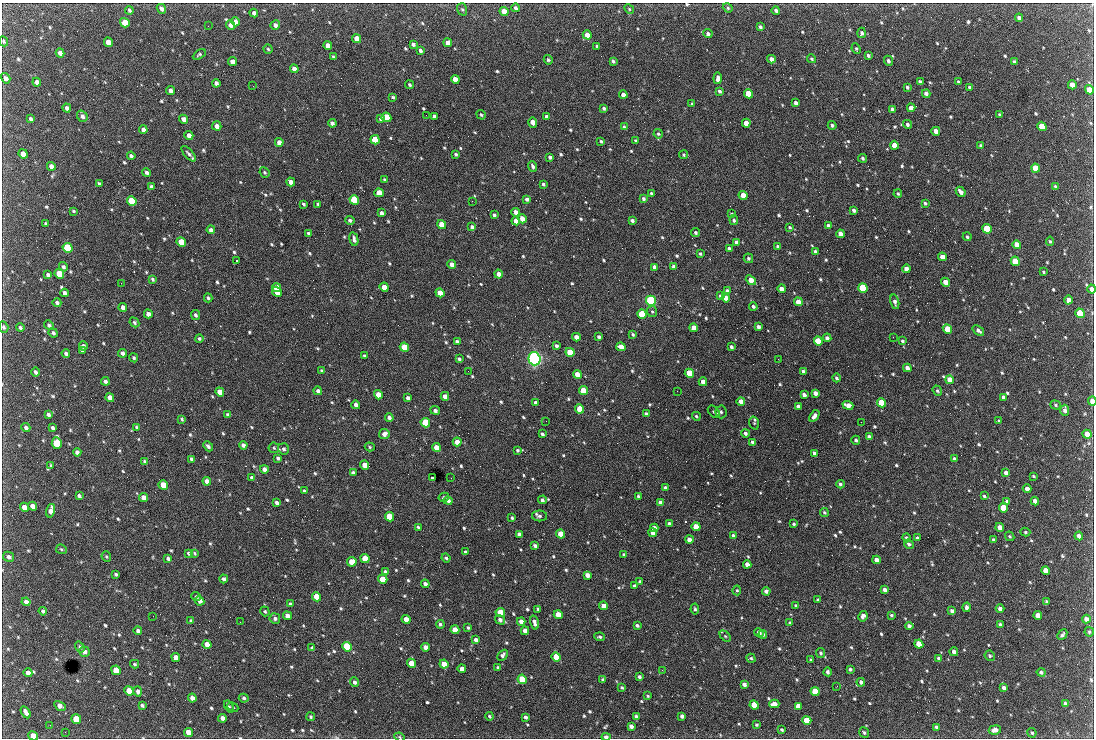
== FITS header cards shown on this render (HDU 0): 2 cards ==
NAXIS1  =                 1092 /fastest changing axis
NAXIS2  =                  736 /next to fastest changing axis

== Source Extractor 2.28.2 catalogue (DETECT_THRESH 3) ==
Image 1092 x 736 px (HDU 0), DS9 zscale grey, 1 PNG px = 1 image px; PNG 1096 x 740 px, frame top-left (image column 1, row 736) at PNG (2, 3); each listed source drawn as its Kron ellipse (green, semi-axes under 4 px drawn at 4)
Background 2700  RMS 47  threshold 142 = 3 sigma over >= 5 px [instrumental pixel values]
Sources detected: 804; of the 804, the 500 brightest by FLUX_AUTO listed and drawn (304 fainter detections omitted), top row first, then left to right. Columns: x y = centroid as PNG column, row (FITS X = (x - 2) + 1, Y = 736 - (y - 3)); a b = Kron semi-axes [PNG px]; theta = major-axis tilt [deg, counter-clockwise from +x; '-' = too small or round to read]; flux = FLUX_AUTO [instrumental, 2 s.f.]
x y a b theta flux
515 8 4 3 - 9.2e+03
728 8 5 4 - 5.4e+03
161 9 5 3 - 1.0e+04
462 9 6 5 - 5.4e+03
629 9 5 4 - 4.2e+03
129 10 4 3 - 6.7e+03
776 10 4 3 - 9.3e+03
504 11 4 4 - 3.8e+04
254 13 4 4 - 1.0e+04
1019 18 4 3 - 1.1e+04
236 22 4 4 - 1.8e+04
125 23 5 4 - 5.6e+04
230 25 5 4 - 1.1e+04
275 25 5 4 - 1.2e+04
208 26 2 2 - 4.9e+03
760 27 4 3 - 8.1e+03
862 33 5 4 - 7.8e+03
708 34 5 4 - 9.0e+03
587 35 4 4 - 2.8e+04
357 39 5 4 - 4.4e+04
3 41 5 4 - 5.4e+03
108 42 5 4 - 3.5e+04
448 43 4 4 - 3.0e+04
413 44 4 3 - 9.8e+03
328 45 4 4 - 2.3e+04
597 46 3 3 - 5.5e+03
268 49 4 4 - 4.2e+03
856 49 5 3 - 4.2e+03
420 50 4 3 - 9.4e+03
60 53 4 4 - 1.9e+04
199 54 7 4 30 4.8e+03
868 55 3 3 - 6.1e+03
333 57 3 2 - 4.3e+03
771 59 4 4 - 1.5e+04
812 59 4 3 - 5.1e+03
548 60 5 4 - 4.9e+03
613 61 3 3 - 6.0e+03
888 61 5 4 - 8.3e+03
1014 61 3 3 - 4.7e+03
233 62 4 4 - 2.4e+04
294 69 4 4 - 2.0e+04
5 78 6 4 -56 1.6e+04
718 78 6 4 84 1.3e+04
455 79 4 4 - 2.6e+04
37 82 4 4 - 1.6e+04
920 82 4 3 - 9.0e+03
958 82 4 3 - 6.5e+03
216 83 4 4 - 1.2e+04
410 85 4 3 - 5.5e+03
1072 85 4 4 - 3.5e+04
253 86 2 2 - 1.9e+04
907 87 4 3 - 6.1e+03
969 87 3 3 - 5.9e+03
1089 90 5 4 - 4.9e+04
171 91 4 4 - 1.8e+04
719 91 4 3 - 7.0e+03
749 94 5 4 - 1.3e+05
926 94 4 3 - 1.2e+04
623 95 4 4 - 1.6e+04
393 97 4 3 - 5.0e+03
796 103 4 4 - 1.2e+04
692 104 4 3 - 4.8e+03
67 108 4 4 - 9.9e+03
604 108 4 4 - 6.7e+03
911 108 4 4 - 2.2e+04
892 109 4 3 - 1.0e+04
426 115 2 2 - 1.1e+04
481 115 5 4 - 4.7e+03
1000 115 4 3 - 6.1e+03
82 116 6 5 - 1.2e+04
434 116 4 3 - 9.6e+03
386 117 5 4 - 1.4e+05
547 117 4 3 - 9.4e+03
381 118 4 3 - 9.6e+03
30 119 4 3 - 7.2e+03
184 119 4 4 - 1.7e+04
533 122 5 4 - 3.3e+04
332 123 4 4 - 1.1e+04
746 123 4 4 - 2.9e+04
908 124 4 4 - 6.7e+03
832 125 4 4 - 6.6e+03
217 126 5 4 - 1.7e+04
1042 126 5 4 - 9.0e+04
624 127 4 3 - 5.2e+03
143 130 4 4 - 1.5e+04
936 131 4 4 - 2.3e+04
658 134 5 4 - 5.6e+03
189 135 4 4 - 1.9e+04
375 140 5 4 - 1.3e+05
601 141 3 3 - 5.0e+03
636 141 4 3 - 4.5e+03
279 142 4 4 - 2.2e+04
894 145 4 4 - 4.9e+04
981 146 4 3 - 7.5e+03
23 154 5 4 - 2.9e+04
189 154 9 4 -47 9.4e+03
456 154 3 3 - 5.3e+03
684 155 4 4 - 4.4e+03
131 156 4 3 - 8.4e+03
550 157 4 3 - 7.2e+03
863 158 4 4 - 5.6e+03
51 166 4 4 - 1.7e+04
533 166 5 3 - 8.0e+03
1035 168 5 4 - 6.8e+04
265 172 5 4 - 5.1e+03
147 173 4 4 - 8.1e+03
384 180 4 3 - 6.0e+03
291 182 4 4 - 1.8e+04
99 184 4 3 - 8.1e+03
543 184 4 3 - 5.7e+03
1055 186 3 3 - 4.6e+03
151 187 4 3 - 1.1e+04
961 192 5 3 - 1.3e+04
379 193 5 4 - 4.9e+04
651 193 3 3 - 5.3e+03
898 194 4 3 - 4.5e+03
743 195 4 4 - 3.6e+04
527 199 4 3 - 8.7e+03
643 199 4 3 - 7.2e+03
354 200 5 4 - 2.2e+05
132 201 5 4 - 1.8e+05
472 201 2 2 - 8.1e+03
925 203 3 3 - 5.6e+03
303 204 3 3 - 5.0e+03
318 204 4 3 - 4.2e+03
854 210 4 3 - 8.5e+03
73 211 3 3 - 4.2e+03
515 212 4 4 - 1.4e+04
381 213 4 3 - 1.0e+04
732 214 3 3 - 4.7e+03
494 215 3 3 - 5.6e+03
522 219 5 4 - 2.4e+04
350 220 4 4 - 7.2e+03
734 220 5 4 - 5.7e+03
516 221 4 4 - 2.2e+04
632 221 4 3 - 8.3e+03
46 224 4 3 - 6.5e+03
442 225 5 4 - 7.3e+04
828 226 4 3 - 9.5e+03
472 227 4 3 - 7.5e+03
790 227 3 3 - 4.5e+03
987 229 5 4 - 2.2e+05
211 230 4 4 - 1.1e+04
695 232 4 3 - 6.2e+03
309 233 4 3 - 7.5e+03
840 234 4 4 - 2.3e+04
967 237 4 4 - 5.2e+03
354 239 7 3 -78 1.1e+04
1050 241 4 4 - 4.2e+03
181 242 5 4 - 7.7e+04
736 242 4 3 - 9.3e+03
1017 245 4 4 - 3.8e+04
778 246 4 3 - 5.7e+03
67 248 5 4 - 2.7e+05
729 248 3 3 - 6.6e+03
815 251 4 4 - 6.3e+03
700 254 3 3 - 5.0e+03
942 257 4 4 - 3.0e+04
748 258 5 4 - 5.9e+03
236 261 3 2 - 1.1e+05
1015 261 5 4 - 8.3e+04
452 264 4 3 - 1.6e+04
674 266 4 4 - 1.4e+04
63 267 5 4 - 7.9e+03
654 267 4 3 - 1.4e+04
906 269 4 4 - 2.0e+04
1044 272 4 3 - 4.3e+03
59 274 5 4 - 9.7e+04
499 274 4 4 - 1.7e+04
48 275 4 3 - 9.1e+03
152 279 4 3 - 5.5e+03
751 280 5 4 - 3.1e+04
945 282 4 4 - 3.1e+04
121 283 2 2 - 9.0e+03
384 287 5 4 - 3.5e+04
277 288 4 4 - 5.8e+04
863 288 5 4 - 2.4e+05
782 289 4 4 - 2.2e+04
1092 289 4 4 - 1.2e+04
727 291 4 3 - 1.2e+04
277 292 5 4 - 6.7e+04
65 293 4 3 - 1.2e+04
440 293 5 4 - 3.9e+04
720 296 4 3 - 5.9e+03
208 298 4 3 - 6.3e+03
726 298 4 4 - 2.4e+04
1069 300 4 4 - 2.0e+04
651 301 5 4 - 5.3e+05
798 302 4 4 - 2.9e+04
895 302 7 4 -74 1.0e+04
57 303 4 4 - 8.8e+03
753 306 4 4 - 6.6e+03
123 307 4 4 - 1.5e+04
652 311 5 5 - 4.8e+03
1080 313 5 4 - 2.0e+05
148 314 4 4 - 1.8e+04
642 314 5 4 - 1.5e+05
195 315 5 4 - 7.5e+03
134 322 5 4 - 6.6e+03
49 325 5 4 - 8.0e+03
4 327 6 4 -72 6.9e+03
758 327 4 3 - 1.1e+04
20 328 4 3 - 6.9e+03
694 328 4 4 - 3.3e+04
947 329 5 4 - 8.7e+04
978 330 6 4 -39 1.1e+04
53 333 5 4 - 8.5e+03
633 334 4 3 - 5.4e+03
576 337 4 4 - 2.0e+04
599 337 3 3 - 6.5e+03
893 337 2 2 - 1.5e+04
827 338 4 4 - 1.1e+04
199 339 4 4 - 6.1e+03
818 341 4 4 - 8.5e+04
902 341 4 4 - 5.4e+03
457 342 4 3 - 9.7e+03
83 346 4 4 - 1.1e+04
556 346 4 3 - 7.7e+03
404 347 5 4 - 1.1e+05
621 347 5 4 - 2.9e+04
731 347 4 3 - 8.3e+03
82 350 4 3 - 4.6e+03
570 352 5 4 - 9.6e+04
66 353 4 3 - 8.9e+03
122 353 4 4 - 1.0e+04
364 356 3 3 - 5.8e+03
134 358 4 4 - 6.4e+03
459 359 4 3 - 7.7e+03
534 359 7 6 - 1.3e+06
778 359 2 2 - 1.1e+04
907 368 4 4 - 1.9e+04
322 371 4 3 - 4.7e+03
468 371 2 2 - 5.6e+03
803 371 3 3 - 7.7e+03
35 372 4 3 - 8.2e+03
689 373 5 4 - 1.4e+05
577 374 4 4 - 2.6e+04
836 378 4 4 - 5.8e+03
950 380 4 4 - 4.0e+04
105 381 4 4 - 8.5e+03
703 382 4 4 - 3.2e+04
318 391 4 4 - 9.4e+03
583 391 5 4 - 1.1e+05
677 391 2 2 - 5.8e+03
937 391 5 4 - 5.3e+03
220 392 5 4 - 3.9e+04
815 393 4 4 - 1.5e+04
378 395 5 4 - 5.2e+04
804 395 4 3 - 1.2e+04
445 396 4 4 - 1.8e+04
1003 397 4 3 - 1.3e+04
110 398 4 4 - 2.3e+04
408 398 4 4 - 1.2e+04
741 401 4 4 - 2.7e+04
1092 401 4 3 - 4.1e+04
535 403 4 4 - 9.2e+03
882 403 5 4 - 1.4e+05
356 405 4 4 - 1.6e+04
848 405 5 4 - 2.2e+04
1056 405 5 4 - 4.9e+03
798 406 4 3 - 1.2e+04
580 409 5 4 - 8.4e+04
435 410 5 4 - 9.7e+03
1065 410 5 4 - 1.2e+04
714 412 7 5 -46 6.9e+03
721 412 6 5 - 7.1e+03
48 414 4 3 - 9.0e+03
227 414 4 3 - 4.5e+03
646 414 4 3 - 1.0e+04
696 416 4 3 - 4.9e+03
814 416 6 4 56 1.4e+04
389 417 4 3 - 1.1e+04
182 419 4 3 - 4.4e+03
546 421 2 2 - 6.1e+03
999 421 4 4 - 4.8e+03
861 422 2 2 - 5.7e+03
425 423 5 4 - 1.6e+05
754 423 7 4 -73 5.5e+03
26 427 4 4 - 9.2e+03
136 427 4 3 - 4.4e+03
53 428 4 3 - 7.8e+03
745 433 4 3 - 7.7e+03
384 434 5 5 - 1.7e+04
542 434 4 3 - 6.6e+03
1087 434 5 4 - 4.3e+04
869 437 4 3 - 8.5e+03
856 440 4 4 - 6.4e+03
457 442 4 4 - 2.7e+04
753 442 4 3 - 8.8e+03
57 443 6 5 - 1.5e+05
243 445 4 4 - 1.1e+04
208 446 6 4 -47 7.9e+03
370 447 5 4 - 4.9e+03
436 447 4 4 - 2.9e+04
274 448 5 5 - 4.9e+03
284 449 6 5 - 7.3e+03
517 450 3 3 - 5.6e+03
77 452 4 4 - 1.3e+04
814 453 4 3 - 1.2e+04
278 458 4 3 - 7.3e+03
191 459 4 3 - 1.0e+04
954 459 4 4 - 6.8e+03
145 461 4 3 - 6.3e+03
51 465 4 3 - 4.5e+03
365 465 4 4 - 4.2e+04
264 469 4 4 - 1.8e+04
353 473 4 3 - 1.1e+04
1006 473 4 4 - 1.6e+04
1033 476 3 3 - 4.3e+03
252 478 4 4 - 1.4e+04
432 478 3 3 - 5.1e+03
451 478 2 2 - 5.1e+03
207 481 4 4 - 1.6e+04
840 484 4 4 - 6.0e+03
163 485 5 4 - 7.7e+04
665 488 4 3 - 8.6e+03
1027 489 4 4 - 1.9e+04
304 491 3 3 - 4.8e+03
79 496 4 3 - 8.3e+03
638 496 4 3 - 6.7e+03
984 496 4 3 - 4.7e+03
143 497 4 4 - 2.2e+04
444 497 5 4 - 4.7e+03
542 500 4 3 - 7.6e+03
448 501 5 4 - 1.1e+04
1035 501 4 4 - 1.7e+04
277 502 4 3 - 8.9e+03
660 502 4 3 - 1.1e+04
1007 502 4 4 - 9.7e+03
32 506 4 4 - 2.1e+04
24 507 5 4 - 2.5e+04
1004 508 5 4 - 1.1e+05
51 511 7 4 75 2.6e+04
824 512 4 4 - 4.6e+03
540 516 7 5 0 8.5e+03
389 517 5 4 - 1.1e+05
512 518 3 3 - 4.6e+03
669 524 4 3 - 8.6e+03
794 524 3 3 - 5.5e+03
418 527 4 3 - 6.1e+03
696 527 4 4 - 5.7e+04
1000 527 4 4 - 2.3e+04
654 528 4 3 - 1.5e+04
1025 532 5 4 - 4.3e+03
652 533 4 4 - 1.9e+04
519 534 4 4 - 1.2e+04
561 534 4 4 - 6.9e+04
733 536 4 3 - 9.1e+03
1010 536 5 4 - 4.4e+03
1079 536 4 4 - 1.5e+04
906 538 4 4 - 7.4e+03
917 538 4 3 - 7.3e+03
689 540 4 4 - 2.1e+04
993 540 4 3 - 5.2e+03
909 544 5 4 - 6.6e+03
535 546 4 3 - 8.4e+03
61 549 5 4 - 5.3e+03
465 552 3 3 - 5.3e+03
188 553 4 4 - 5.7e+03
195 553 4 3 - 4.2e+03
624 555 4 3 - 6.0e+03
9 557 5 5 - 1.3e+04
106 557 5 5 - 5.2e+03
168 558 4 3 - 7.0e+03
365 558 4 4 - 5.3e+04
446 558 4 3 - 6.3e+03
876 560 4 4 - 1.8e+04
352 562 5 4 - 4.8e+04
747 564 4 4 - 1.7e+04
1046 571 4 4 - 4.3e+04
385 572 4 3 - 9.0e+03
116 574 3 3 - 7.1e+03
587 575 4 4 - 1.6e+04
224 579 4 4 - 9.7e+03
383 579 5 4 - 8.6e+04
640 581 4 3 - 4.7e+03
425 584 4 4 - 1.1e+04
635 586 3 3 - 7.7e+03
737 590 5 4 - 4.8e+03
884 590 4 3 - 1.2e+04
766 591 4 4 - 1.1e+04
196 597 5 4 - 4.9e+03
317 597 5 4 - 7.5e+04
818 600 3 3 - 6.2e+03
200 601 5 4 - 1.8e+04
1046 601 4 4 - 5.0e+03
26 602 4 4 - 1.4e+04
290 604 4 3 - 7.2e+03
603 606 4 4 - 2.2e+04
796 606 4 3 - 5.4e+03
967 607 5 3 - 1.0e+04
538 609 3 3 - 5.3e+03
695 609 5 4 - 5.1e+03
1000 609 4 4 - 1.3e+04
43 611 4 3 - 8.2e+03
265 611 5 4 - 5.1e+03
952 611 4 4 - 9.6e+03
500 613 5 4 - 9.6e+04
558 615 4 4 - 5.3e+04
891 615 3 3 - 4.6e+03
1038 615 4 4 - 2.6e+04
153 616 2 2 - 1.0e+04
287 616 4 4 - 1.7e+04
863 616 5 4 - 1.1e+04
275 618 5 5 - 8.4e+03
406 619 4 4 - 2.7e+04
1086 619 4 4 - 1.8e+04
500 620 5 4 - 1.1e+04
191 621 4 4 - 5.6e+03
521 621 4 4 - 1.8e+04
240 622 2 2 - 4.6e+03
534 622 7 3 -75 1.3e+04
790 623 4 3 - 5.0e+03
440 624 4 4 - 6.5e+03
1000 624 4 3 - 6.8e+03
637 625 4 3 - 6.8e+03
909 626 4 4 - 1.1e+04
468 628 4 3 - 5.3e+03
455 630 4 4 - 3.8e+04
138 631 4 3 - 1.2e+04
525 631 4 4 - 1.9e+04
1089 632 5 4 - 5.6e+03
759 633 5 4 - 1.5e+04
763 634 4 3 - 6.2e+03
1062 635 6 4 47 7.1e+03
725 636 6 4 -44 5.2e+03
600 637 5 4 - 5.8e+03
476 640 4 4 - 1.2e+04
207 644 4 4 - 3.7e+04
919 644 4 4 - 6.8e+04
80 647 6 4 -57 6.4e+03
347 647 5 4 - 2.7e+05
425 647 4 4 - 1.9e+04
312 648 4 3 - 6.9e+03
84 652 5 5 - 1.4e+04
954 652 4 4 - 1.5e+04
821 653 5 4 - 5.7e+03
502 655 6 4 46 1.1e+04
990 656 5 4 - 5.6e+03
176 657 4 4 - 2.6e+04
556 657 4 4 - 7.7e+04
751 658 5 4 - 5.3e+03
939 658 4 3 - 9.1e+03
811 660 3 3 - 5.6e+03
411 663 4 4 - 4.3e+04
135 664 4 4 - 4.9e+03
444 664 4 4 - 3.8e+04
498 667 3 3 - 5.2e+03
462 669 4 4 - 2.6e+04
850 669 4 3 - 6.7e+03
116 670 5 4 - 8.2e+04
662 670 2 2 - 6.6e+03
828 672 4 3 - 7.2e+03
1041 672 4 4 - 7.4e+03
28 673 4 4 - 2.1e+04
639 677 4 3 - 7.0e+03
522 679 5 4 - 1.1e+05
603 680 3 3 - 5.6e+03
354 682 5 4 - 1.1e+04
861 682 4 3 - 9.0e+03
744 684 4 3 - 1.2e+04
837 686 3 2 - 4.5e+03
622 688 3 3 - 4.4e+03
1004 688 4 4 - 1.1e+04
129 691 5 4 - 5.2e+04
138 691 5 4 - 8.6e+03
815 691 5 4 - 7.8e+04
648 696 3 3 - 4.3e+03
192 698 4 4 - 1.8e+04
244 698 5 4 - 5.7e+03
774 704 5 4 - 2.1e+04
1065 704 4 3 - 9.3e+03
142 705 4 3 - 6.8e+03
754 705 5 4 - 9.0e+04
60 706 6 4 -28 2.0e+04
798 706 4 4 - 2.0e+04
229 707 6 3 -55 4.4e+03
233 707 6 3 -26 4.5e+03
26 712 6 4 -59 1.5e+04
489 716 4 3 - 5.4e+03
682 716 4 3 - 1.0e+04
311 717 4 4 - 5.1e+03
525 717 4 3 - 7.7e+03
636 717 4 3 - 9.6e+03
222 718 4 4 - 1.5e+04
76 719 5 4 - 1.1e+05
807 720 5 4 - 6.7e+04
50 725 2 2 - 4.8e+03
756 725 3 3 - 4.5e+03
631 726 4 3 - 1.3e+04
936 727 4 3 - 5.4e+03
782 730 4 3 - 5.7e+03
995 730 6 4 8 1.9e+04
65 732 2 2 - 1.0e+04
188 732 4 4 - 4.5e+04
864 733 5 5 - 6.7e+03
1032 733 5 4 - 5.8e+03
33 736 5 4 - 3.3e+04
400 737 5 4 - 4.4e+03
606 737 4 3 - 1.4e+04
At the frame edge (FLAGS 8, measured only in part): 7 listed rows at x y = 3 41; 1092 289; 4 327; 1092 401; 33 736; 400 737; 606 737
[304 fainter detections neither listed nor drawn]